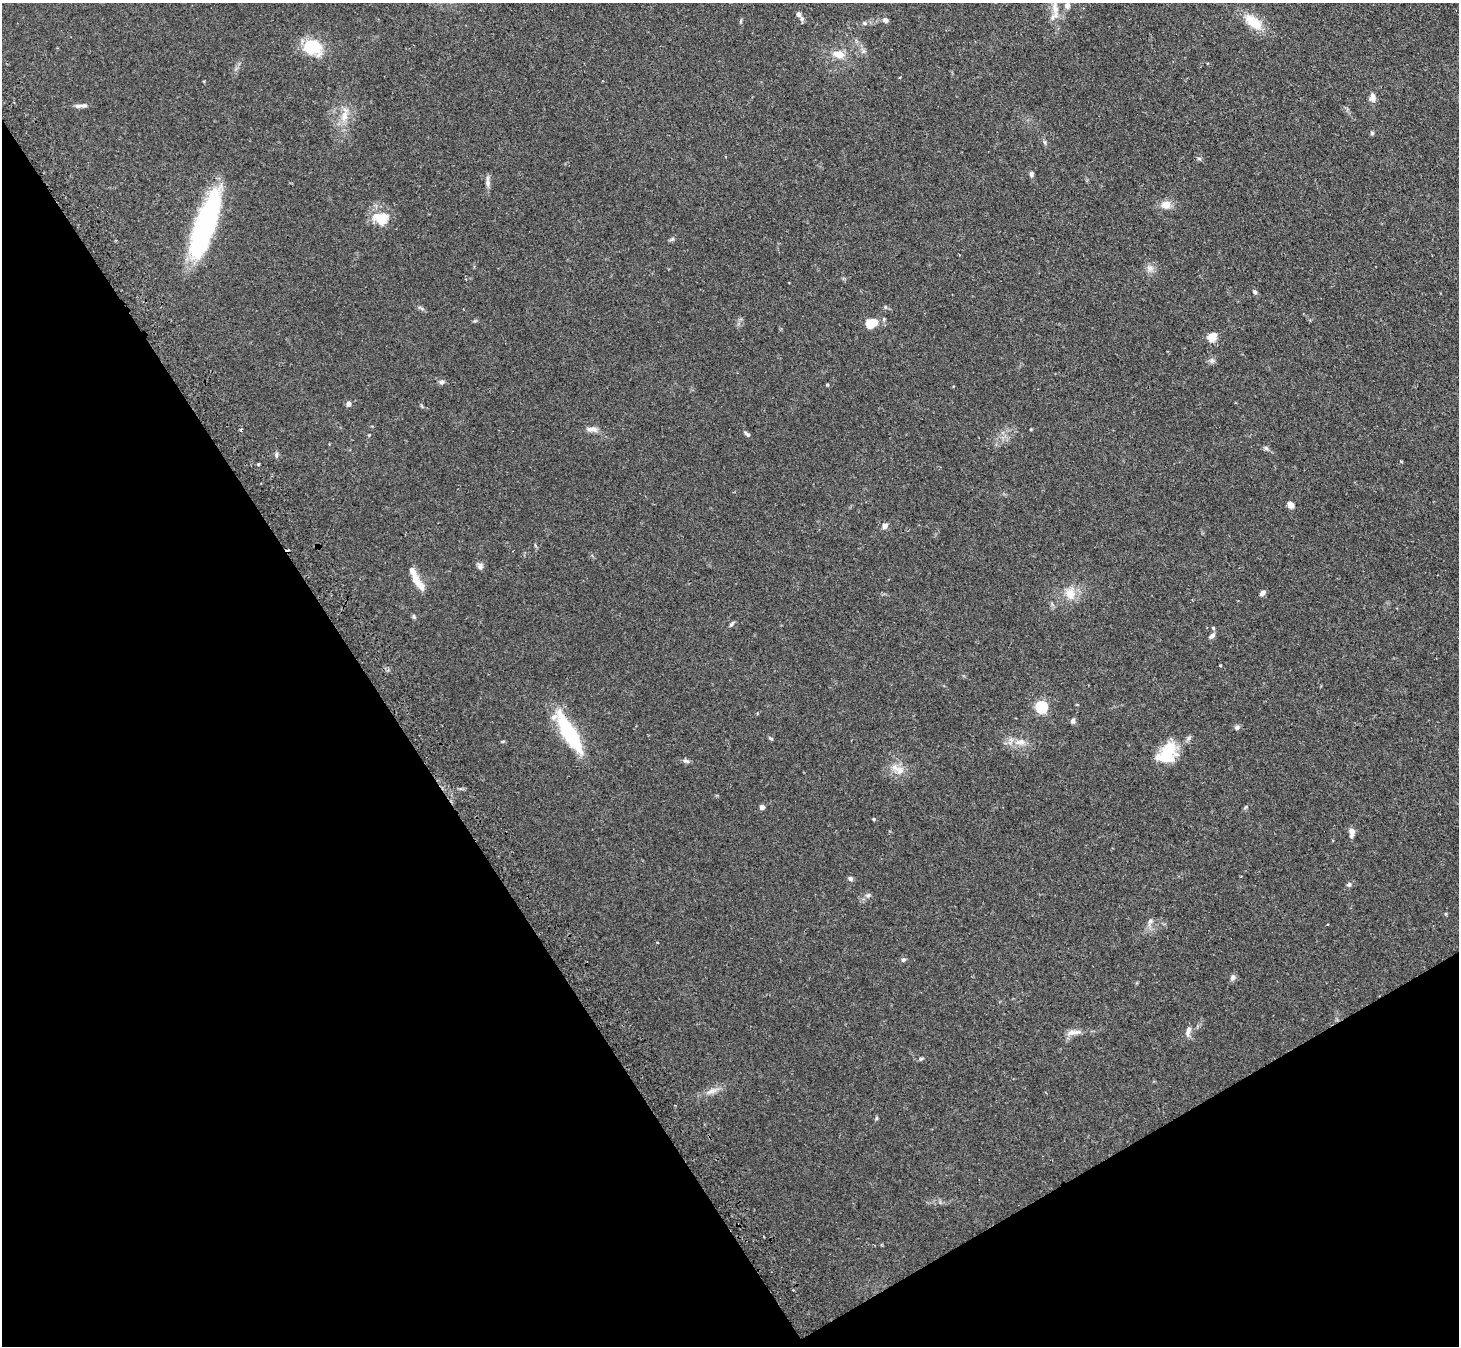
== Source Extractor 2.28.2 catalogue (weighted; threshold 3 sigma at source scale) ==
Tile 14 of 4 x 4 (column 2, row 4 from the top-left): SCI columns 1490-2946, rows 171-1514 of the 5893 x 5858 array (HDU 1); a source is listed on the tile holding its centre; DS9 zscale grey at full resolution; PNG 1461 x 1348 px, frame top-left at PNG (2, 3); no overlay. Shown black and unused: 32% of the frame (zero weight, under 2 of 3 exposures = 3% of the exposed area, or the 3 px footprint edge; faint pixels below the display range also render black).
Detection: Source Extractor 2.28.2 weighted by HDU 2 'WHT'; one run over the whole footprint, this tile lists its part. Background 0.106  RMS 0.0065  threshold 0.0291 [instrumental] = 3 sigma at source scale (4.5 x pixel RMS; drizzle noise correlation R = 1.50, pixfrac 1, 0.05/0.05 arcsec/px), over >= 5 px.
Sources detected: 75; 1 cosmic-ray / hot-pixel residue — not listed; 3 inside a brighter listed object's ellipse — not listed separately; the other 71 listed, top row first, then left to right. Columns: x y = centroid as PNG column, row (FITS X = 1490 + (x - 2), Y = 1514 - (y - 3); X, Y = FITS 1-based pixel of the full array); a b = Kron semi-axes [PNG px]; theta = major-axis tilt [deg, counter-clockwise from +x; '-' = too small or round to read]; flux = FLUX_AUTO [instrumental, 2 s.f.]
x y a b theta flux
1067 6 7 6 - 2.8
1055 7 24 9 -82 9.5
798 14 5 5 - 2.4
802 19 7 6 - 1.5
885 20 7 6 - 1.9
1253 22 25 12 -38 15
864 23 6 5 - 1.3
312 47 19 15 -15 25
839 54 14 9 -12 7
1372 97 9 7 -89 4.1
81 106 18 4 4 2.6
344 116 17 8 83 6.7
1372 133 6 5 - 0.88
1045 142 6 4 -88 0.97
1199 159 6 4 -29 1.1
1031 174 7 5 90 1.6
487 182 15 6 90 2.8
1166 205 12 10 -3 5.7
381 218 23 17 -11 13
205 225 62 16 71 130
672 239 7 4 44 1.1
1150 268 10 8 -35 3
1254 292 6 5 - 1.5
885 307 5 5 - 0.89
871 323 13 8 26 13
1212 337 5 5 - 28
1212 361 7 4 0 1.4
441 382 7 5 14 1.5
827 385 4 4 - 0.63
348 404 5 5 - 2.9
422 406 6 3 -71 0.72
592 429 16 7 -1 3.5
747 434 9 4 -45 1.3
370 435 5 3 - 0.75
1266 448 7 5 -47 1.3
276 455 9 4 89 1.2
258 464 3 3 - 0.7
1290 505 7 6 - 3.8
885 526 8 6 51 2.6
480 566 9 7 -85 2
415 579 17 9 -67 6.2
1262 593 7 5 37 2.3
1070 594 18 14 -73 8.8
414 617 7 4 -71 0.99
731 624 8 4 51 1.1
1213 628 4 4 - 0.85
1212 636 9 5 46 2
1220 665 3 2 - 0.77
1041 707 6 5 - 83
1073 721 7 6 - 1.6
1237 727 7 6 - 1.4
569 733 49 13 -60 46
770 738 7 3 -36 0.81
1020 742 16 8 3 5.8
1167 753 26 18 51 23
686 761 11 4 -19 1.5
900 771 11 10 - 5.4
762 807 5 5 - 2.3
874 819 4 4 - 0.75
1352 832 12 6 88 3.4
850 879 6 5 - 1.5
1349 884 7 6 - 1.4
868 895 7 6 - 1.6
1150 921 13 6 68 2.6
903 960 7 5 14 1.2
1233 978 9 6 64 1.9
1188 1031 15 6 76 3
1074 1032 23 6 5 4.4
921 1059 5 4 - 0.92
712 1091 16 6 16 3.9
793 1290 2 2 - 0.48
Isophote crosses this tile's border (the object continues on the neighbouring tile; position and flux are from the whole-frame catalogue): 1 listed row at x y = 1055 7